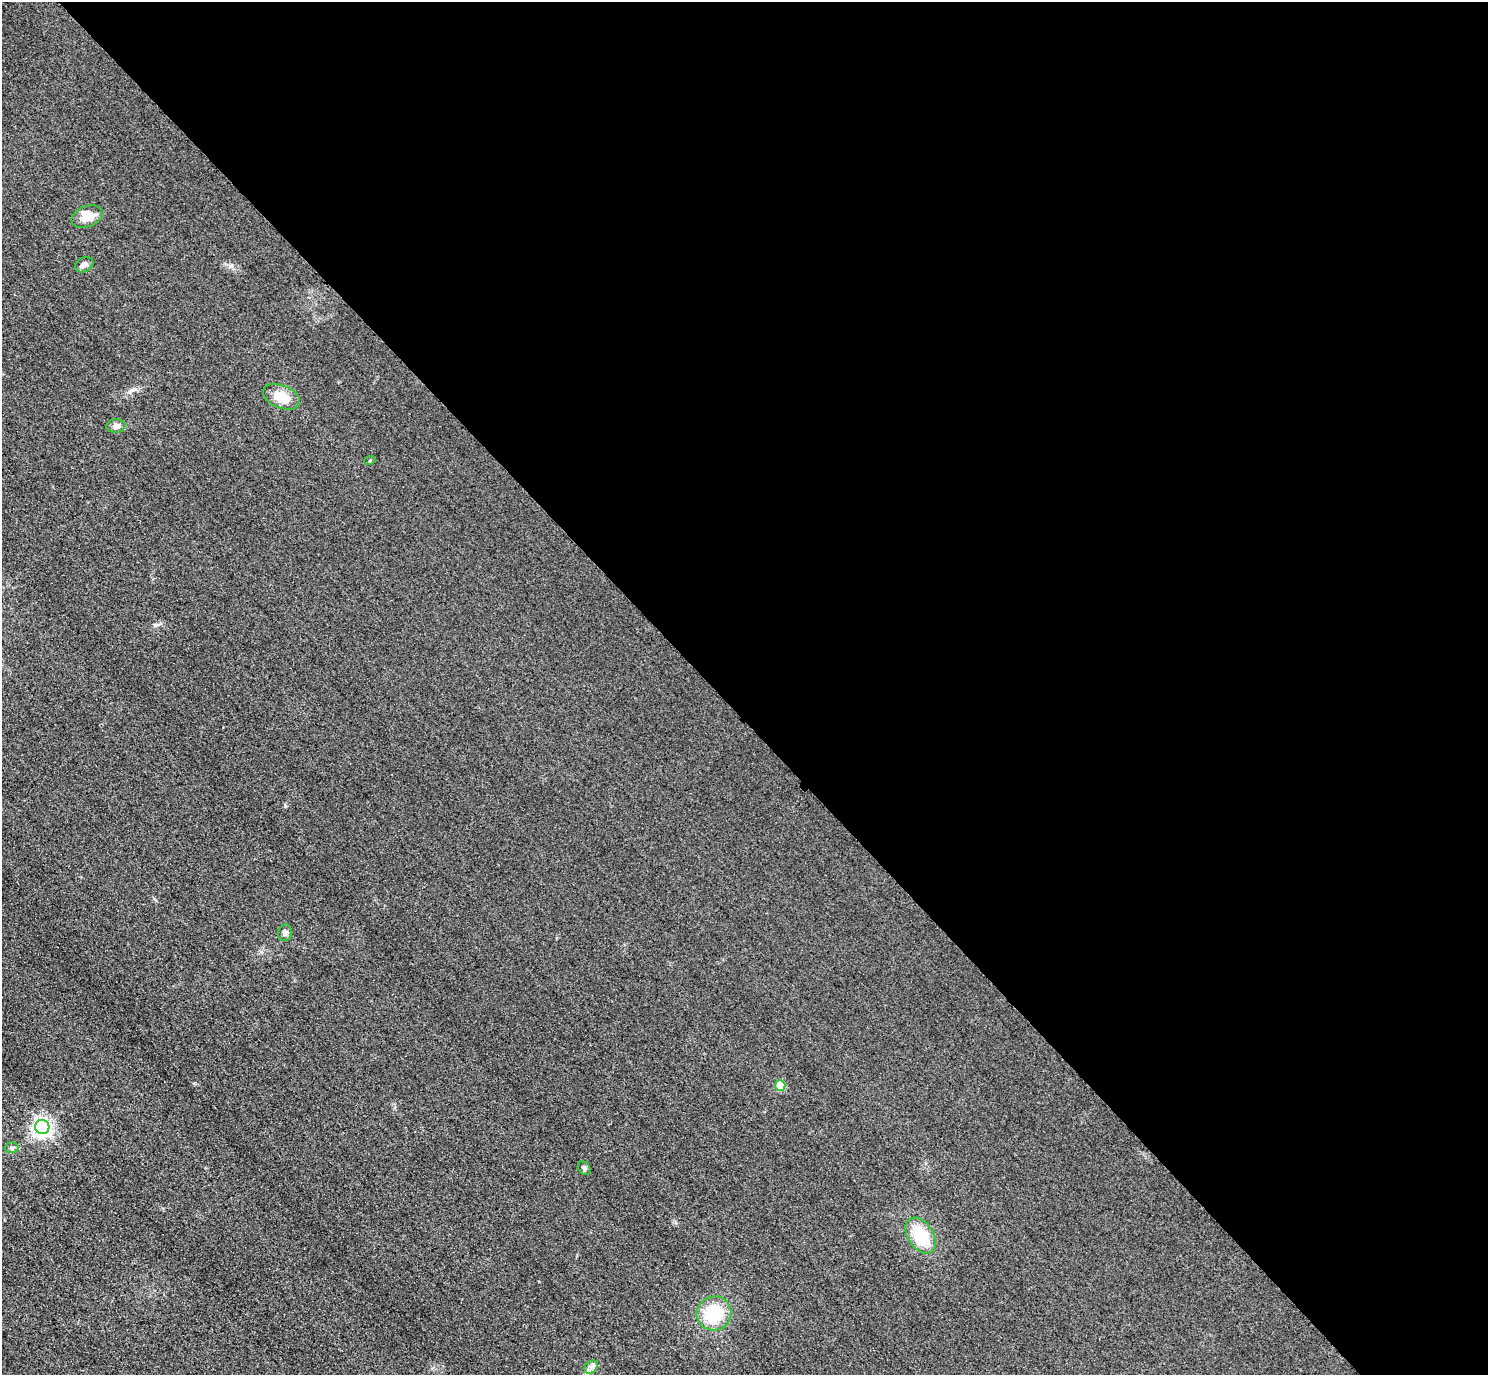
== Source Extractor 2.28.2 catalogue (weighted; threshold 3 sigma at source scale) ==
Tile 8 of 4 x 4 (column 4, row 2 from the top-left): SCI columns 4490-5975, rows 2931-4303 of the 6005 x 6003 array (HDU 1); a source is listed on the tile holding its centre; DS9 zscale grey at full resolution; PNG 1490 x 1377 px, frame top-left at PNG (2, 2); each listed source drawn as its Kron ellipse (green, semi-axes under 4 px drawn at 4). Shown black and unused: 52% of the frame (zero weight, under 3 of 4 exposures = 3% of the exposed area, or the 3 px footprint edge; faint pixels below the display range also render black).
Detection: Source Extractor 2.28.2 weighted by HDU 2 'WHT'; one run over the whole footprint, this tile lists its part. Background 0.0522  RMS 0.016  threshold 0.0729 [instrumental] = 3 sigma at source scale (4.5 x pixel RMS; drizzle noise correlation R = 1.50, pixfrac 1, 0.05/0.05 arcsec/px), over >= 5 px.
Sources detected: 14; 1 inside a brighter object's white glare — neither listed nor drawn; the other 13 listed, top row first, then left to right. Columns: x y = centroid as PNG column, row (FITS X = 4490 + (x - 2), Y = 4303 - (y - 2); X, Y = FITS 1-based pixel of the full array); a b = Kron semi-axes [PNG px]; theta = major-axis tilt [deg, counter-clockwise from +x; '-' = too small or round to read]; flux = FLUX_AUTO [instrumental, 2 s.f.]
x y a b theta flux
87 217 16 10 20 22
84 265 10 7 30 7
281 397 19 11 -22 31
116 426 9 6 8 8.9
370 460 5 3 - 1.5
285 933 8 7 - 5.1
780 1086 5 5 - 48
42 1127 7 7 - 690
12 1148 7 5 2 3.5
584 1168 7 5 -47 3.7
921 1236 20 12 -56 63
714 1313 17 17 - 72
591 1367 7 5 46 5.3
Unlisted compact peaks at least as high as the median listed source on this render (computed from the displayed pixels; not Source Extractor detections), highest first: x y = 155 625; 231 266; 132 390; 194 1083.